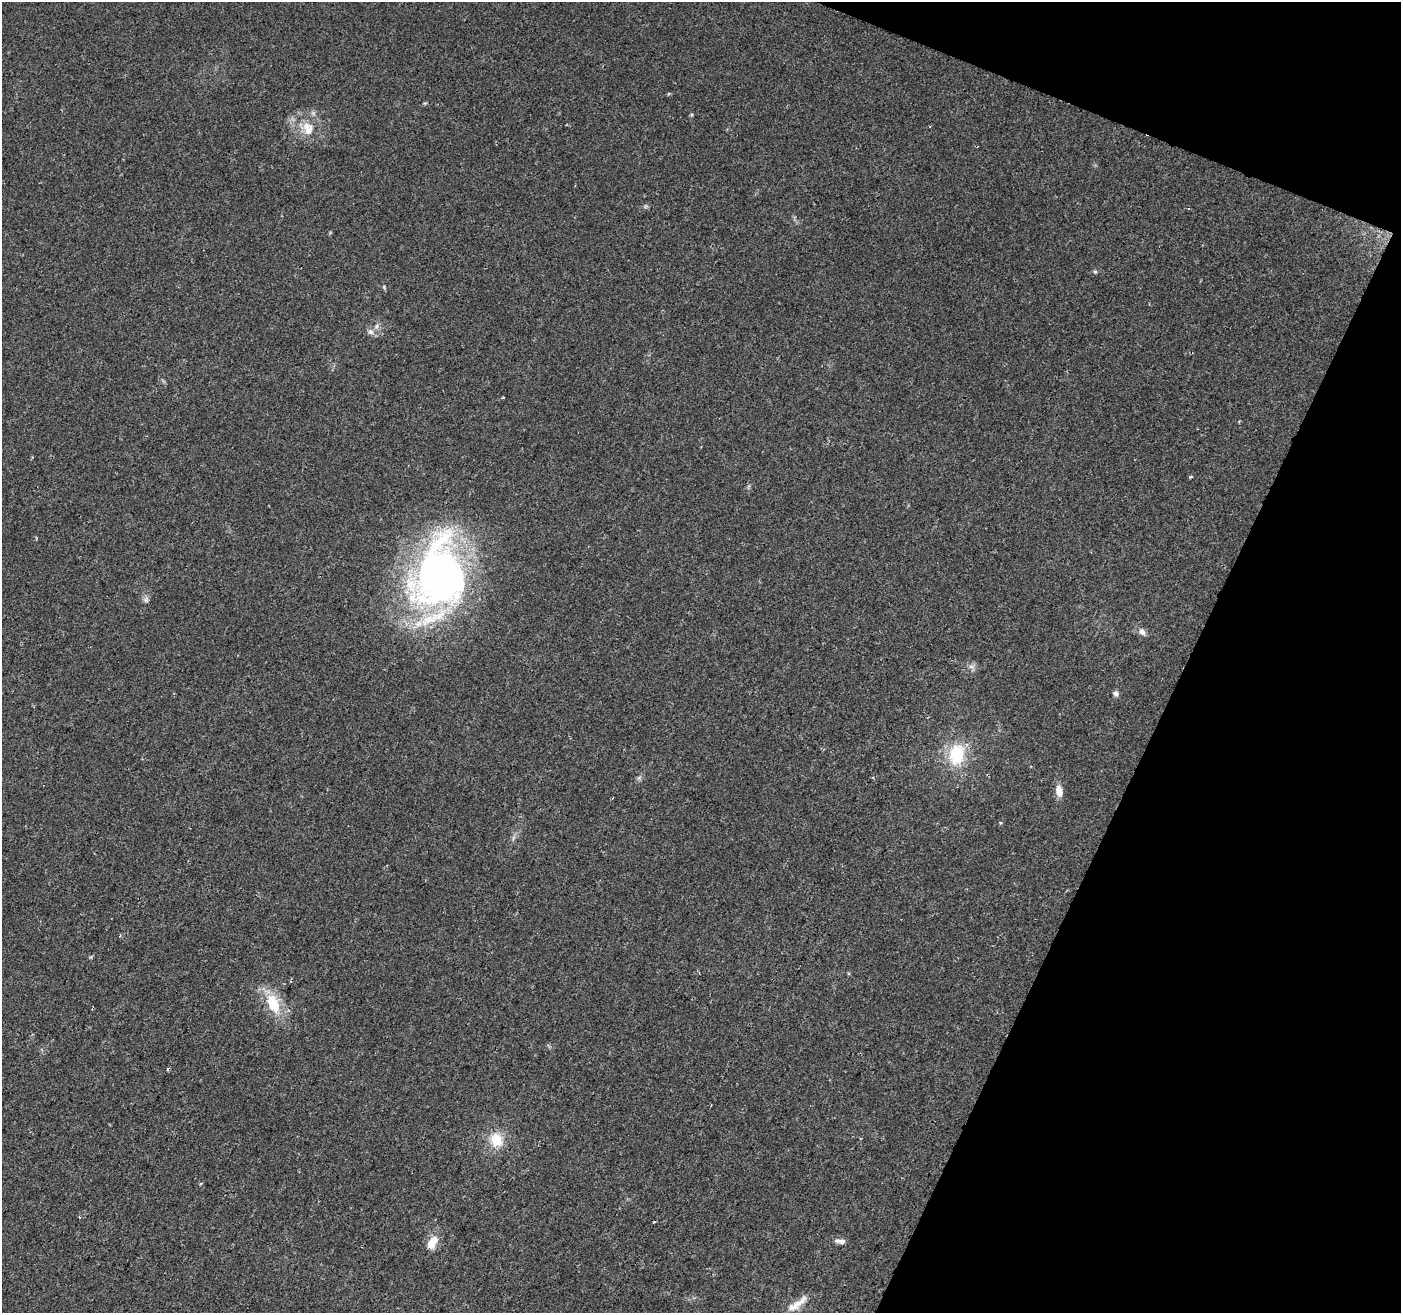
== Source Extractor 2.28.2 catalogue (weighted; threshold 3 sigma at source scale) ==
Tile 8 of 4 x 4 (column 4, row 2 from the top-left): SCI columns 4206-5604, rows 2899-4209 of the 5605 x 5730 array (HDU 1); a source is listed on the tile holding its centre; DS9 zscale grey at full resolution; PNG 1403 x 1315 px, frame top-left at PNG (2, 2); no overlay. Shown black and unused: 19% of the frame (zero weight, under 2 of 3 exposures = <1% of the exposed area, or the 3 px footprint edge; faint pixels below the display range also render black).
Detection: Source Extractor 2.28.2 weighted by HDU 2 'WHT'; one run over the whole footprint, this tile lists its part. Background 0.0584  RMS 0.0068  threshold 0.0307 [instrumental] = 3 sigma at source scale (4.5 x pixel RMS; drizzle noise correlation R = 1.50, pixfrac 1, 0.0396/0.0396 arcsec/px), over >= 5 px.
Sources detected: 28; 2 inside a brighter object's white glare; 2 cosmic-ray / hot-pixel residue — not listed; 3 inside a brighter listed object's ellipse — not listed separately; the other 21 listed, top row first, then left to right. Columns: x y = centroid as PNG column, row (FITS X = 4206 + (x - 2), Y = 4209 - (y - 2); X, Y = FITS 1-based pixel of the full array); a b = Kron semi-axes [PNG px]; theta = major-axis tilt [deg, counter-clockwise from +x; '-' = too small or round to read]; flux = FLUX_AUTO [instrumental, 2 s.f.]
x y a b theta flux
309 131 20 15 83 12
1095 272 5 5 - 1
384 287 6 4 -73 0.88
370 331 9 7 -43 2.8
503 397 3 3 - 1.3
1239 421 4 3 - 0.57
438 575 66 38 56 210
146 600 8 6 84 1.9
1142 632 10 7 -53 3.2
971 667 9 4 -9 2
1116 693 7 7 - 2
956 754 23 17 77 32
1059 791 14 8 -79 6.3
513 838 7 4 71 1.4
273 1004 26 15 -67 22
496 1140 17 14 -66 15
201 1183 5 3 - 0.64
79 1217 3 3 - 0.78
840 1241 14 6 -6 3.4
431 1245 11 9 -80 6.5
797 1304 32 9 37 8.7